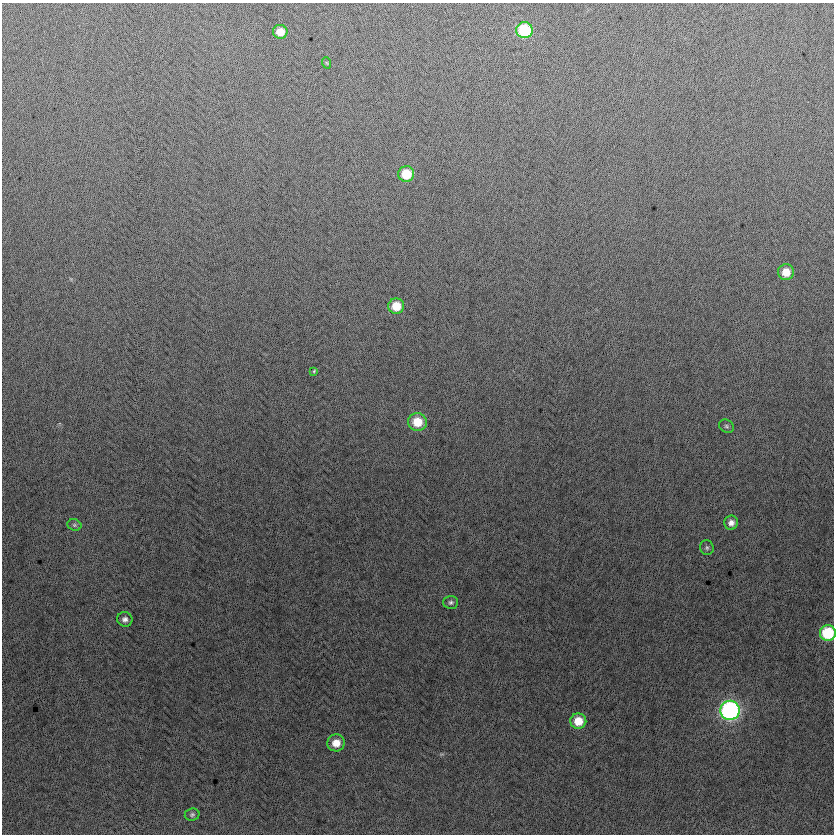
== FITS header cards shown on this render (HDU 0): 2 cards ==
NAXIS1  =                  832
NAXIS2  =                  832

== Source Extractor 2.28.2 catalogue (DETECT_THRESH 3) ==
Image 832 x 832 px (HDU 0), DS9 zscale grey, 1 PNG px = 1 image px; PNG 836 x 836 px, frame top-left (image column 1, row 832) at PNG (2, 3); each listed source drawn as its Kron ellipse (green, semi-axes under 4 px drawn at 4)
Background -4.11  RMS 13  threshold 37.6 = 3 sigma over >= 5 px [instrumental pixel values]
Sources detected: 19; all 19 listed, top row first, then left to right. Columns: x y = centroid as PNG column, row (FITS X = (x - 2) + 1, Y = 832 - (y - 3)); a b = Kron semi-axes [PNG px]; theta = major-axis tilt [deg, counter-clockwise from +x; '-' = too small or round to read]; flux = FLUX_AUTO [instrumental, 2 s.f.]
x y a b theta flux
524 30 8 8 - 53000
280 32 7 7 - 11000
327 63 6 3 -71 760
406 174 8 8 - 23000
786 272 8 8 - 12000
396 306 8 7 - 17000
314 371 3 3 - 900
417 422 9 9 - 20000
726 426 8 6 -33 1700
731 523 7 7 - 4700
74 525 7 5 -21 1900
707 548 7 6 - 2000
451 602 7 6 - 2200
125 619 8 7 - 3400
828 633 8 8 - 46000
730 710 9 9 - 240000
578 721 8 8 - 17000
336 743 9 8 - 11000
192 815 7 6 - 2000
At the frame edge (FLAGS 8, measured only in part): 1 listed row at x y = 828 633